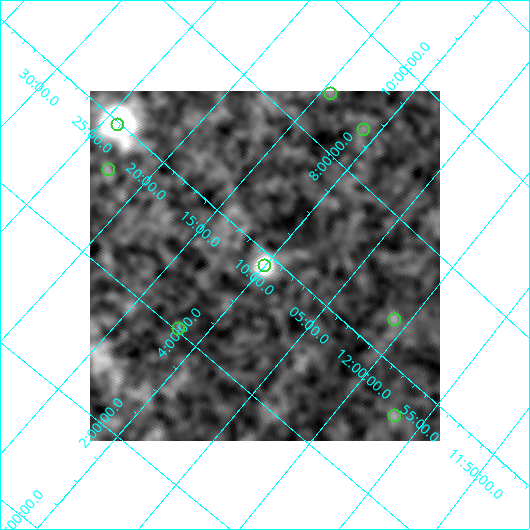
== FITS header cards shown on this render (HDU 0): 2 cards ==
NAXIS1  =                  350
NAXIS2  =                  350

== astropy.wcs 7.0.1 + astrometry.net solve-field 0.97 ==
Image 350 x 350 px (HDU 0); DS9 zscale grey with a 90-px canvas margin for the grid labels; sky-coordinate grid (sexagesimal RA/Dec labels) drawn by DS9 from the SOLVED WCS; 8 Tycho-2 reference stars matched to detected sources circled (green)
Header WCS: RA---TAN/DEC--TAN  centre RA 03:28:36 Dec -55:43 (52.15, -55.71 deg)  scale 51.4 arcsec/px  FOV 300.0' x 300.0'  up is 0 deg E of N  parity normal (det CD < 0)
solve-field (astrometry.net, Tycho-2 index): SOLVED blind (the header's WCS was not the basis of the solution)
Solved WCS: RA---TAN-SIP/DEC--TAN-SIP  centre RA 12:10:00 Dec +05:49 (182.50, +5.82 deg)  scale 62 x 61.3 arcsec/px (non-square pixels)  FOV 361.5' x 357.4'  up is +41 deg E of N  parity normal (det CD < 0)
** header WCS and blind solve DISAGREE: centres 6992' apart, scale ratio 1.21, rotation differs +41 deg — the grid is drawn from the SOLVED WCS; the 'Header WCS' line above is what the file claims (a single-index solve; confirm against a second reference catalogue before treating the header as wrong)
Tycho-2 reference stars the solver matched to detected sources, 8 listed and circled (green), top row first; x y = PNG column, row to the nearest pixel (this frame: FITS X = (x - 90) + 1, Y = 350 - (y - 91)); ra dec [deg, ICRS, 3 dp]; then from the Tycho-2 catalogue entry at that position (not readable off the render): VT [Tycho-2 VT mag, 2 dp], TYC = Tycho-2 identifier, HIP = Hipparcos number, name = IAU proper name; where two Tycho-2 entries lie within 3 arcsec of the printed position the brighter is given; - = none
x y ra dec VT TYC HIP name
330 93 183.614 +8.782 7.55 866-1087-1 59690 -
117 124 186.048 +5.972 7.88 288-669-1 60500 -
363 129 182.756 +8.718 7.48 866-427-1 59390 -
108 169 185.633 +5.305 6.53 288-1147-1 60353 -
264 265 182.514 +5.807 5.74 287-1009-1 59309 -
394 319 180.218 +6.614 4.66 286-1022-1 58590 -
178 328 182.918 +4.056 6.95 284-881-1 59451 -
394 415 179.201 +5.345 7.70 279-551-1 58251 -